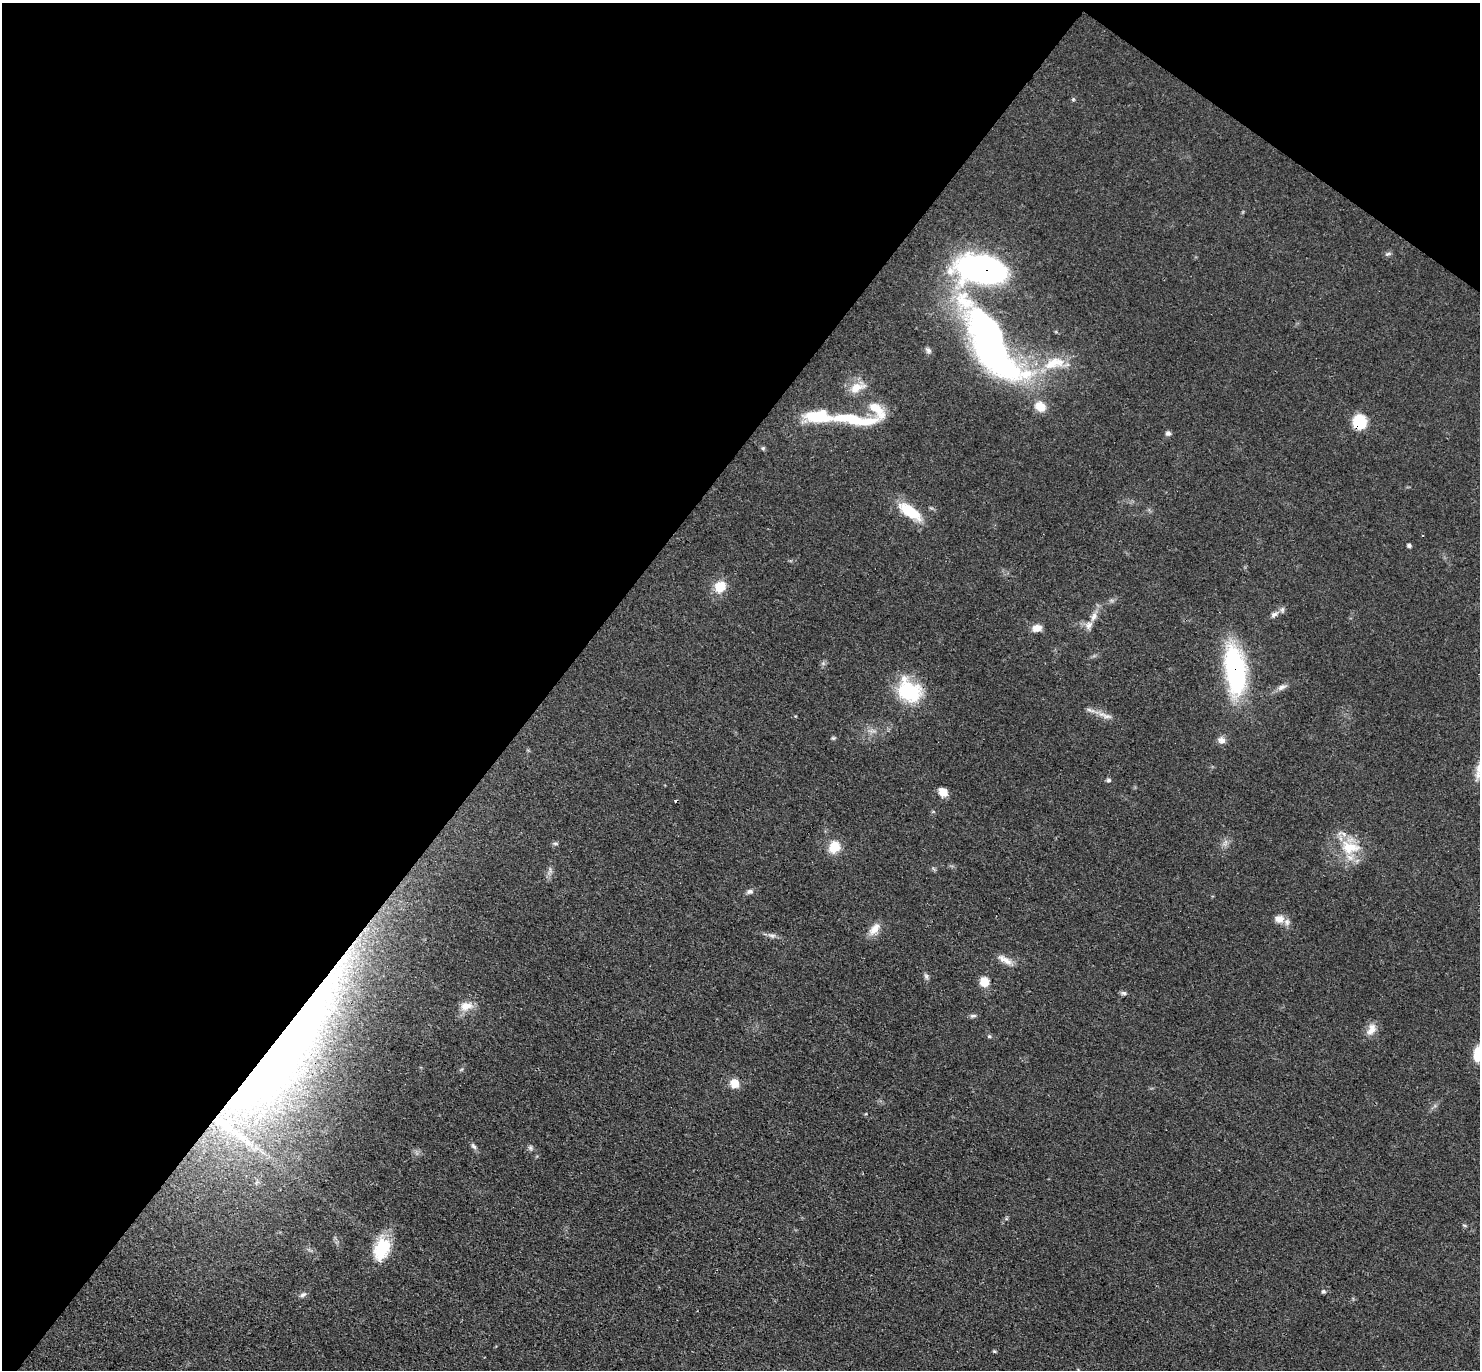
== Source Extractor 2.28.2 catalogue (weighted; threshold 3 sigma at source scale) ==
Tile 2 of 4 x 4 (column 2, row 1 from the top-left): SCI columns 1608-3085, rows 4399-5766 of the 6089 x 6079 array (HDU 1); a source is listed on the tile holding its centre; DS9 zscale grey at full resolution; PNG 1482 x 1372 px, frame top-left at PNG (2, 3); no overlay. Shown black and unused: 40% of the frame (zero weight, under 3 of 4 exposures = <1% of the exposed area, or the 3 px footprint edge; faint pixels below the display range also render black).
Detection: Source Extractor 2.28.2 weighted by HDU 2 'WHT'; one run over the whole footprint, this tile lists its part. Background 0.0607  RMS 0.0056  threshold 0.0254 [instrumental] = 3 sigma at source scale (4.5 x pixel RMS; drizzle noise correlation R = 1.50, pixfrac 1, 0.05/0.05 arcsec/px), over >= 5 px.
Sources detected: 59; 1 cosmic-ray / hot-pixel residue — not listed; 6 inside a brighter listed object's ellipse — not listed separately; the other 52 listed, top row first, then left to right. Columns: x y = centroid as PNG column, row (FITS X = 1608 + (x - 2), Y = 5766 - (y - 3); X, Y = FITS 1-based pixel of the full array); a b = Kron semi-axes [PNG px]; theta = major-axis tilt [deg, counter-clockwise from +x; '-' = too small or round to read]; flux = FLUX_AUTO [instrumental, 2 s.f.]
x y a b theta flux
1073 99 6 4 -72 0.69
1388 254 8 5 19 1.2
982 269 37 19 -7 220
991 344 86 34 -59 260
928 350 8 7 - 1.7
1054 363 35 15 14 20
877 410 31 13 -49 13
817 416 24 11 -2 30
854 419 64 11 -6 30
1359 422 12 10 -86 24
1168 433 6 6 - 1.7
763 448 6 5 - 0.91
910 511 31 12 -35 19
1409 545 5 5 - 1.2
720 587 15 12 48 11
1274 614 11 6 30 2.3
1094 616 13 8 63 4
1037 628 11 8 11 5
1235 670 49 19 -83 94
1282 687 12 7 27 2.8
909 691 30 23 -44 35
1106 716 26 6 -16 4.9
833 738 5 5 - 0.8
1221 740 11 8 -24 3.1
1479 768 18 9 78 5.9
1108 780 6 5 - 1.1
943 792 11 9 -44 5.1
555 843 6 4 -1 0.95
834 847 13 11 57 12
1350 847 32 19 -7 20
750 891 9 6 13 1.9
1279 919 12 10 -4 4.8
875 929 19 10 50 6.1
772 936 10 5 -4 2.1
1005 960 23 8 -31 5.2
926 977 7 4 -89 1.4
984 982 10 10 - 7.4
1124 993 8 6 -3 1.4
466 1006 17 11 9 6.4
973 1016 9 5 0 1.3
1371 1029 18 10 65 5.6
989 1036 5 5 - 0.84
285 1049 221 44 54 480
1478 1053 14 9 83 14
734 1083 7 6 - 14
474 1146 10 5 -53 1.7
530 1148 7 6 - 1.3
1464 1225 6 3 -19 0.7
382 1249 31 19 72 21
1323 1291 5 5 - 1.1
302 1295 9 5 25 1.6
994 1351 5 4 - 0.65
Overlapping masked pixels (flux is a lower limit): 4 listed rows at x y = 982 269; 1359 422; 1235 670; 285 1049
Isophote crosses this tile's border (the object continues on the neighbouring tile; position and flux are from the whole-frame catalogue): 2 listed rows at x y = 1479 768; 1478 1053